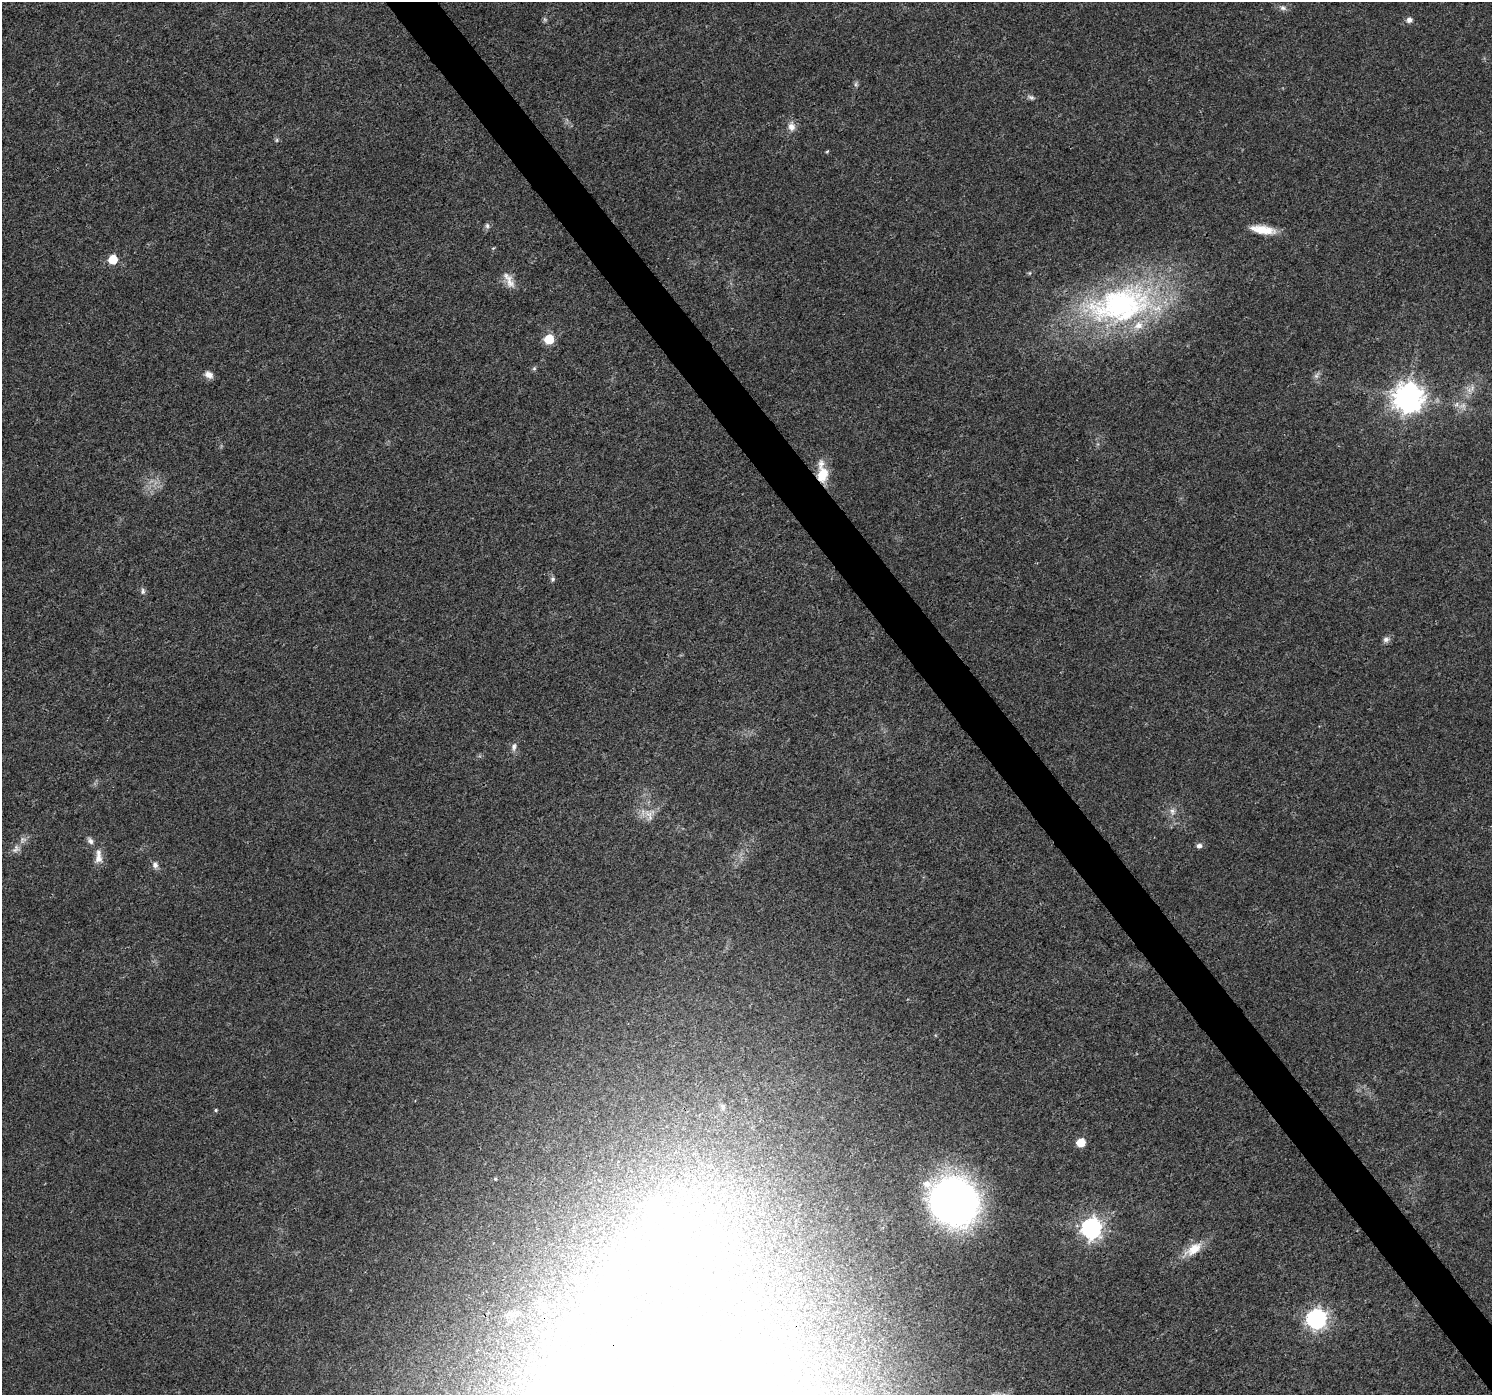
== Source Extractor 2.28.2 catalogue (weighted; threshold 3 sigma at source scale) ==
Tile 6 of 4 x 4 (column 2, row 2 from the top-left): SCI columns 1500-2989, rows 2923-4315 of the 5974 x 5910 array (HDU 1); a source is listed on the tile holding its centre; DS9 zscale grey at full resolution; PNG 1494 x 1397 px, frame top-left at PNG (2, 2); no overlay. Shown black and unused: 3% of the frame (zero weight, under 3 of 4 exposures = <1% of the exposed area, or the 3 px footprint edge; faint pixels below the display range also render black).
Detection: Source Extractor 2.28.2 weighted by HDU 2 'WHT'; one run over the whole footprint, this tile lists its part. Background 0.0123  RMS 0.0028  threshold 0.0126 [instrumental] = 3 sigma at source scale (4.5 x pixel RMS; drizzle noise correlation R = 1.50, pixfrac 1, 0.0396/0.0396 arcsec/px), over >= 5 px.
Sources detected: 44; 3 inside a brighter listed object's ellipse — not listed separately; the other 41 listed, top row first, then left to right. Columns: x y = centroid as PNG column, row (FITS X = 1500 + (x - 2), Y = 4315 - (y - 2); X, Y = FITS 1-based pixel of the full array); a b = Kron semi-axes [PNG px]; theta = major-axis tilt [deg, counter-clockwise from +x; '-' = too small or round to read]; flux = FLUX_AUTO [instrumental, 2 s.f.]
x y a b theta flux
1283 8 10 7 -18 1.1
1409 20 8 7 - 1.1
856 84 7 4 89 0.55
1031 97 9 6 -27 0.76
791 126 12 9 -89 2
277 140 6 4 89 0.4
827 151 5 3 - 0.28
487 226 8 6 -88 0.72
1263 230 28 9 -9 6
493 248 5 3 - 0.27
113 259 6 6 - 9.8
510 282 21 10 -71 2.8
1121 305 101 49 11 79
549 339 6 6 - 16
534 368 6 5 - 0.45
209 375 10 8 -33 1.8
1317 375 11 6 56 0.95
1472 388 11 5 77 1.2
1408 397 9 9 - 400
1462 406 11 7 12 1.7
823 474 19 13 86 6.3
552 579 7 6 - 0.64
143 591 9 6 83 0.78
1386 639 9 7 14 1
514 747 11 6 79 1.1
1172 811 11 7 -87 1.5
649 815 20 8 -62 2.8
90 841 11 6 -55 1.1
1199 846 7 6 - 0.93
16 849 12 8 58 1.6
98 858 15 10 86 2.3
155 865 8 7 - 1.2
722 1107 11 5 -79 0.83
216 1110 4 4 - 0.38
1081 1142 6 5 - 7.8
495 1179 4 4 - 0.27
953 1201 35 31 -36 180
653 1209 27 18 88 7.1
1091 1228 8 7 - 140
1194 1249 27 12 34 5.2
1316 1319 8 7 - 130
Overlapping masked pixels (flux is a lower limit): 1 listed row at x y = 823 474